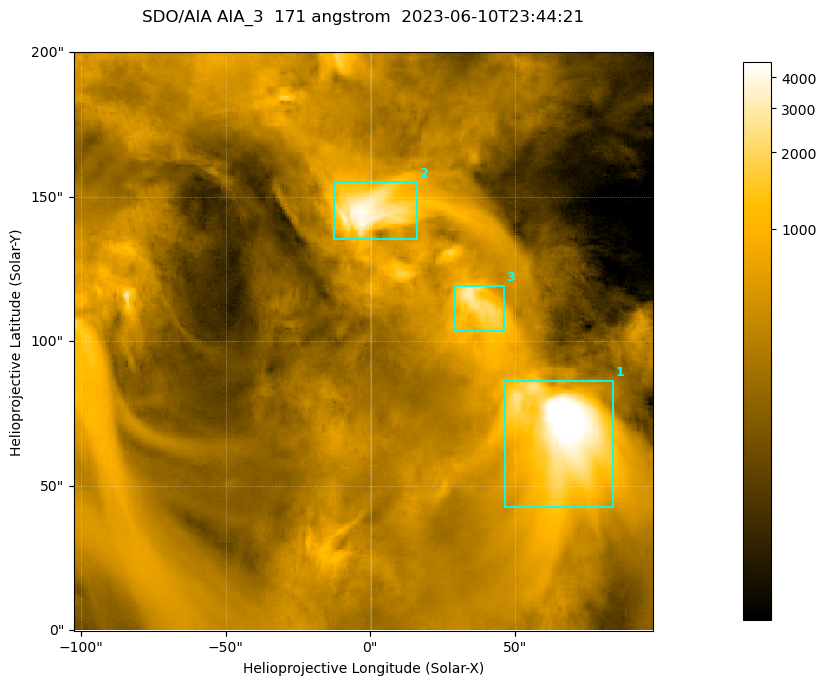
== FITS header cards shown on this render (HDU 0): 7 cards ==
TELESCOP= 'SDO/AIA '
INSTRUME= 'AIA_3   '
WAVELNTH=                  171
WAVEUNIT= 'angstrom'
DATE-OBS= '2023-06-10T23:44:21.351'
CTYPE1  = 'HPLN-TAN'
CTYPE2  = 'HPLT-TAN'

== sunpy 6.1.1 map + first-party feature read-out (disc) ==
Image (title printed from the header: SDO/AIA AIA_3  171 angstrom  2023-06-10T23:44:21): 334 x 334 px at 0.599 arcsec/px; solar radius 945 arcsec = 1577 px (partial field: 1.4% of the solar disc is inside the frame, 100% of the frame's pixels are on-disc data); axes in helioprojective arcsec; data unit not stated in the header (colour bar unlabelled)
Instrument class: DISC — disc imager (sunpy class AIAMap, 171 A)
Bright regions (active regions / flare kernels): reference = the on-disc median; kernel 3 px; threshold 5 sigma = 1065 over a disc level ~355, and >= 1.15x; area >= 111 px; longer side >= 4 px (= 2.4 arcsec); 3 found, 3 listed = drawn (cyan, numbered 1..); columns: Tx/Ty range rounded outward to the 2 arcsec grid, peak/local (2 s.f.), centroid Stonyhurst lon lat
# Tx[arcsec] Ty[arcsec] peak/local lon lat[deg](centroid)
1 46..84 42..86 20 +4 +5
2 -14..16 134..156 12 +0 +9
3 28..46 102..120 8.4 +2 +7